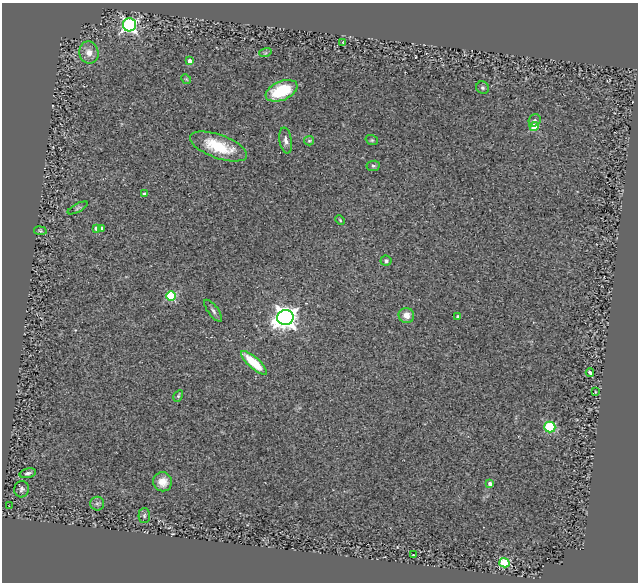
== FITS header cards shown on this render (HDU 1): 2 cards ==
NAXIS1  =                  636
NAXIS2  =                  580

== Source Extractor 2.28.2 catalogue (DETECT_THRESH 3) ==
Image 636 x 580 px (HDU 1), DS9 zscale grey, 1 PNG px = 1 image px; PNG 640 x 584 px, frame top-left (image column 1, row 580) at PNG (2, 3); each listed source drawn as its Kron ellipse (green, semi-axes under 4 px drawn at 4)
Background 0.256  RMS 0.03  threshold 0.0905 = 3 sigma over >= 5 px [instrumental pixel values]
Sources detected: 41; all 41 listed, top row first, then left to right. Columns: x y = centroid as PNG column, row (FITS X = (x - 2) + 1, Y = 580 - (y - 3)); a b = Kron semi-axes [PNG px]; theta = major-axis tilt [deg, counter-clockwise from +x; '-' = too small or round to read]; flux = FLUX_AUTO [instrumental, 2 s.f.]
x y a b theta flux
129 25 7 6 - 540
343 42 4 2 - 1.4
89 52 11 9 -77 18
265 53 6 4 17 2.6
190 61 4 4 - 16
186 79 5 4 - 2.4
483 88 6 6 - 4.6
281 91 17 9 23 98
535 120 6 5 - 5.5
534 126 4 4 - 70
286 140 13 6 -80 9.7
372 140 6 4 -19 2.9
309 141 5 4 - 2.7
218 146 30 11 -20 83
373 166 6 5 - 3.9
144 194 4 3 - 5
78 208 11 3 28 3.6
340 220 5 3 - 2
97 228 4 3 - 12
101 228 4 4 - 7.6
40 231 6 3 -9 2.3
386 261 5 5 - 4.2
171 296 5 5 - 130
213 311 13 5 -53 6.9
406 315 8 7 - 17
458 317 4 3 - 4.8
285 318 8 7 - 1800
254 363 16 5 -42 71
590 372 4 3 - 6.5
595 392 3 2 - 1.2
178 396 6 4 61 2.6
550 427 5 5 - 150
28 473 8 4 14 5.2
163 482 9 9 - 22
490 484 4 3 - 6.9
22 489 8 7 - 6.6
97 504 7 7 - 5.1
9 506 2 2 - 0.86
144 516 7 5 88 4.4
413 555 2 2 - 1.1
504 563 5 4 - 130